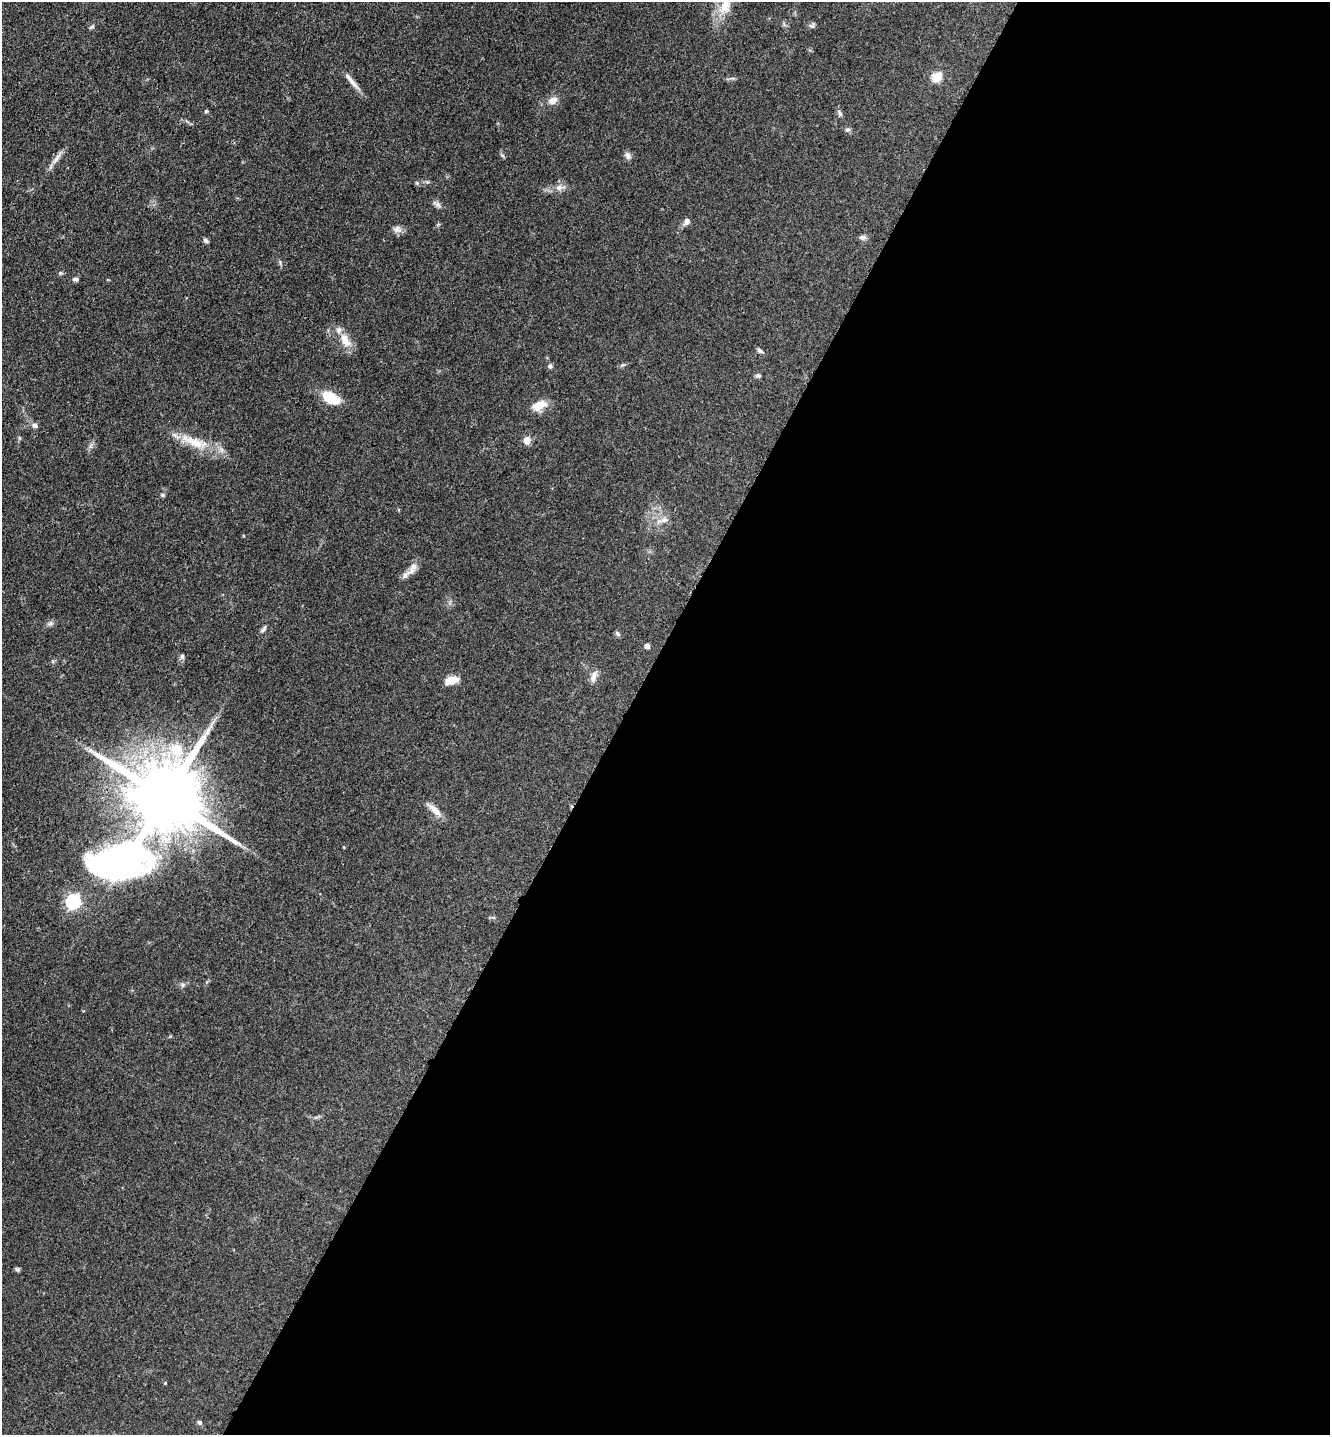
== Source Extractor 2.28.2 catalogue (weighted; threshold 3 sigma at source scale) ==
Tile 12 of 4 x 4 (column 4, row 3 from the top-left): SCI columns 4221-5548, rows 1524-2956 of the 5922 x 5914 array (HDU 1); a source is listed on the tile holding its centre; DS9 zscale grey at full resolution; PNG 1332 x 1437 px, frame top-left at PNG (2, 2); no overlay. Shown black and unused: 53% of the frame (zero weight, under 3 of 4 exposures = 9% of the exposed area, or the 3 px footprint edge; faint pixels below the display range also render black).
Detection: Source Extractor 2.28.2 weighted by HDU 2 'WHT'; one run over the whole footprint, this tile lists its part. Background 0.0683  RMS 0.0039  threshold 0.0176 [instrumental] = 3 sigma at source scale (4.5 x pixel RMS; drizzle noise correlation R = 1.50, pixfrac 1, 0.05/0.05 arcsec/px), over >= 5 px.
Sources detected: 50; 3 inside a brighter listed object's ellipse — not listed separately; the other 47 listed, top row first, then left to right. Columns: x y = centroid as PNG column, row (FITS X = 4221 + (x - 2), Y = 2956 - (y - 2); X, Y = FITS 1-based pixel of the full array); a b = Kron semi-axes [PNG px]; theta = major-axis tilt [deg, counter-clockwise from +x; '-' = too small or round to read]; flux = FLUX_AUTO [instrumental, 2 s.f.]
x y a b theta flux
725 6 22 14 70 7.5
812 26 8 6 24 0.91
92 27 9 4 31 0.67
937 77 6 5 - 19
352 81 31 5 -51 3.1
553 100 13 9 22 2.8
206 111 5 5 - 0.56
840 113 11 5 -67 0.92
848 129 7 6 - 0.89
502 155 7 4 -19 0.53
628 156 10 8 -61 1.5
56 158 19 6 55 2.6
417 183 6 4 -44 0.53
559 188 10 8 4 2.1
438 205 8 6 -44 1.1
687 221 9 7 63 1.7
397 229 12 9 -22 1.8
862 237 9 6 1 1.1
206 240 7 5 -34 0.92
60 273 5 5 - 0.5
75 279 7 5 -2 1
345 340 20 10 -64 5.5
760 351 7 5 -42 0.94
550 366 7 6 - 0.79
758 376 7 5 7 0.76
331 398 16 9 -29 15
539 405 18 10 25 5.6
35 425 7 7 - 1.2
527 440 9 8 - 2.7
195 443 32 13 -21 10
162 495 6 5 - 0.6
664 520 9 7 19 1.7
413 567 17 9 60 2.7
51 623 8 6 2 1.1
263 629 11 4 49 0.9
617 633 7 5 -53 0.73
647 646 4 4 - 2.2
182 657 8 6 88 0.89
594 676 17 6 76 2.2
451 680 14 7 14 4.9
176 750 20 17 -38 12
165 797 24 16 -33 5400
434 810 25 7 -43 3.4
120 860 87 42 28 200
18 1269 6 5 - 0.78
165 1383 4 4 - 0.29
199 1422 6 5 - 0.79
Isophote crosses this tile's border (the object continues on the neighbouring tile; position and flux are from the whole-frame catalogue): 1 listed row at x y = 725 6